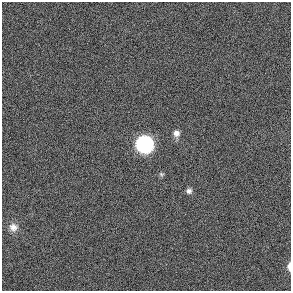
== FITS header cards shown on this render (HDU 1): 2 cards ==
NAXIS1  =                  289 / length of data axis 1
NAXIS2  =                  289 / length of data axis 2

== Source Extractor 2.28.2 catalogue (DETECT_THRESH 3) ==
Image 289 x 289 px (HDU 1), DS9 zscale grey, 1 PNG px = 1 image px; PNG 293 x 293 px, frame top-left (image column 1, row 289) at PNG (2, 2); no overlay
Background 0.316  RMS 54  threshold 161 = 3 sigma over >= 5 px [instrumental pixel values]
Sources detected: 6; all 6 listed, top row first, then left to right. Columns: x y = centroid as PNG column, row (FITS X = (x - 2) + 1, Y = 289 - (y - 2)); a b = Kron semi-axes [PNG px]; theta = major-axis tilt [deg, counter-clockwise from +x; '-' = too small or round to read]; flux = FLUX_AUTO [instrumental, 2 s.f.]
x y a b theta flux
176 133 9 8 - 1.8e+04
145 144 9 9 - 1.3e+06
161 174 7 5 -25 6.1e+03
189 191 7 7 - 1.2e+04
13 227 11 11 - 2.5e+04
289 266 9 4 -90 1.8e+04
At the frame edge (FLAGS 8, measured only in part): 1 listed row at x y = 289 266